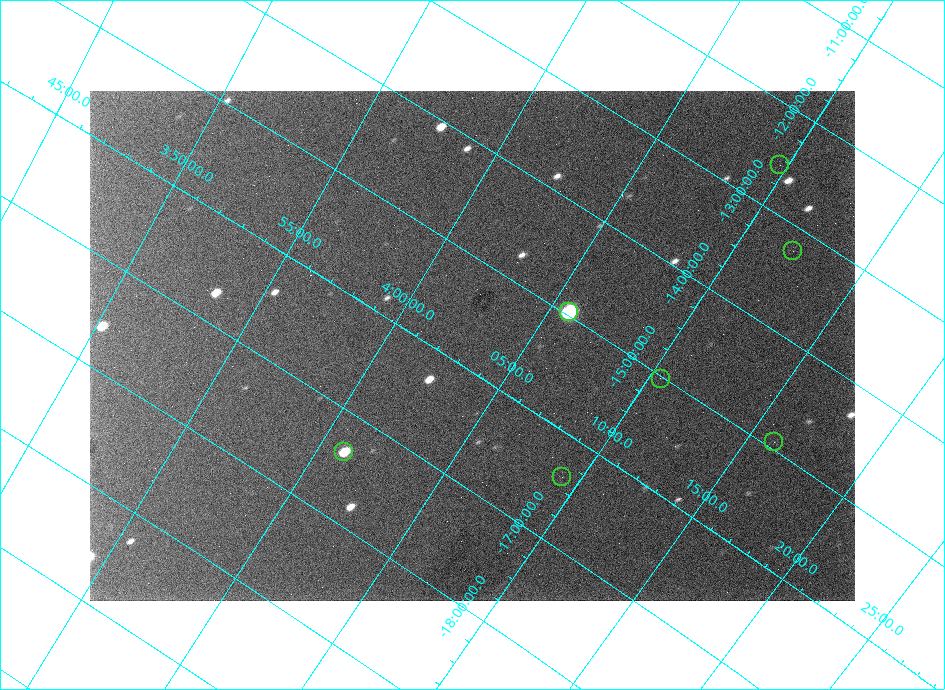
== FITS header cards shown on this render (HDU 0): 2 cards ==
NAXIS1  =                  765 /
NAXIS2  =                  510 /

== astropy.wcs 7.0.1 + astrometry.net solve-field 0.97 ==
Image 765 x 510 px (HDU 0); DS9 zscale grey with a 90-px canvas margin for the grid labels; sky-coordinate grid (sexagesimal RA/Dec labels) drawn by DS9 from the SOLVED WCS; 7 Tycho-2 reference stars matched to detected sources circled (green)
Header WCS: none
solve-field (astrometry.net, Tycho-2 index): SOLVED blind (the file carries no WCS)
Solved WCS: RA---TAN-SIP/DEC--TAN-SIP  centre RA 04:03:08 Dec -15:47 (60.78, -15.78 deg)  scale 35.7 arcsec/px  FOV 455.4' x 304.8'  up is -32 deg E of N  parity flipped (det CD > 0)
(file carries no celestial WCS; the grid is the blind solution)
Tycho-2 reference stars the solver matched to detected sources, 7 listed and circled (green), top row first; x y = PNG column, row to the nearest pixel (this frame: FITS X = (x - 90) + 1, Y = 510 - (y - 91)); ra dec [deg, ICRS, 3 dp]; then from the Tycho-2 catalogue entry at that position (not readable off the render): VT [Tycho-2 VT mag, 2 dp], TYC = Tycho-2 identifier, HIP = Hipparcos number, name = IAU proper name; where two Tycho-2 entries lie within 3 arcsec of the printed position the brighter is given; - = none
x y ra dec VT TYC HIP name
780 165 62.438 -12.561 7.72 5318-25-1 19438 -
793 251 63.022 -13.223 7.95 5318-818-1 19608 -
569 312 61.433 -14.963 8.50 5318-93-1 - -
661 379 62.620 -15.029 7.69 5883-283-1 19489 -
774 442 64.016 -14.930 8.18 5319-1424-1 19897 -
344 452 60.257 -17.365 8.21 5882-430-1 18755 -
562 477 62.324 -16.386 5.41 5883-1617-1 19398 -